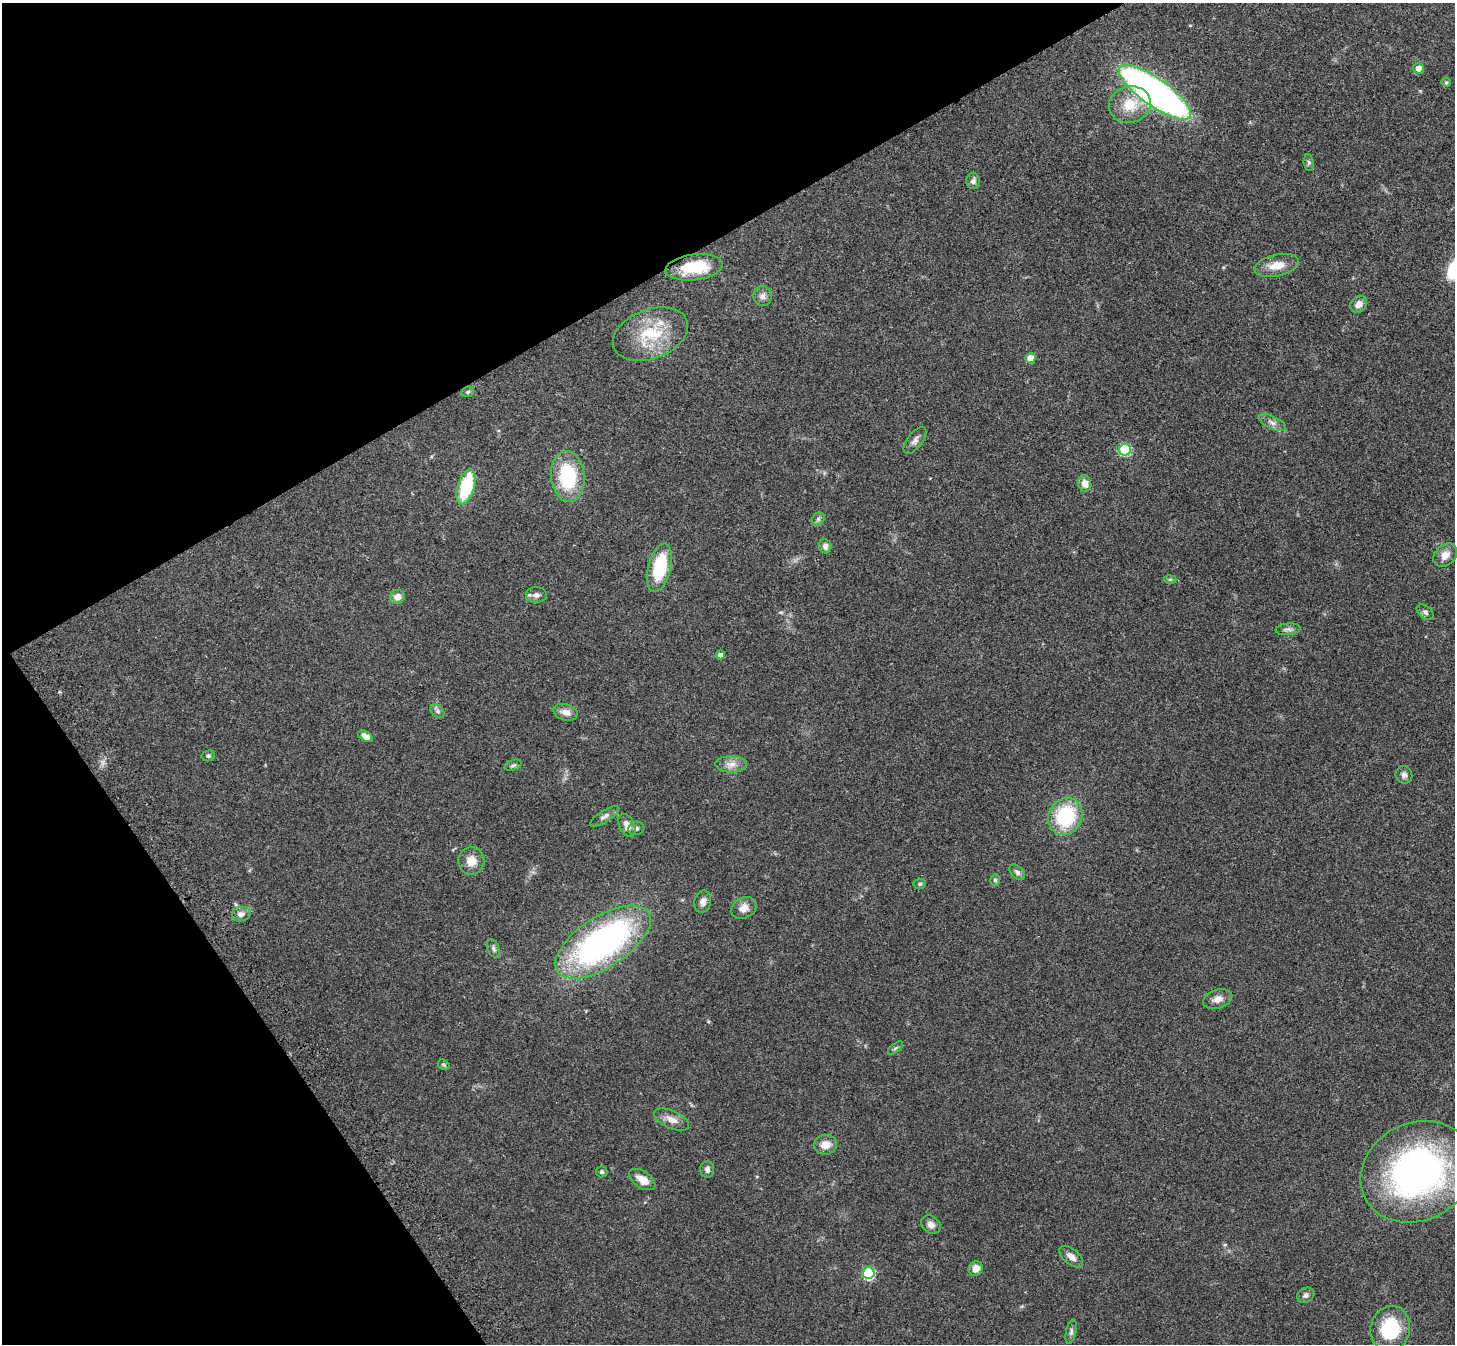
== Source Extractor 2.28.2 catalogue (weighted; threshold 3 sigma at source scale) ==
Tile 5 of 4 x 4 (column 1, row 2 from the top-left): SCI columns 80-1532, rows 2899-4240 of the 5973 x 5932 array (HDU 1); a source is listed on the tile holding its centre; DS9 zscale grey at full resolution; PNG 1457 x 1346 px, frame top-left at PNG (2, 3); each listed source drawn as its Kron ellipse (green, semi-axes under 4 px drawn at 4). Shown black and unused: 28% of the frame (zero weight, under 3 of 4 exposures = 5% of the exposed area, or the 3 px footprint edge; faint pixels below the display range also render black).
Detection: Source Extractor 2.28.2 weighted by HDU 2 'WHT'; one run over the whole footprint, this tile lists its part. Background 0.0835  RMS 0.0064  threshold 0.0287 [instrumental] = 3 sigma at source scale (4.5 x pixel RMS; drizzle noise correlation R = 1.50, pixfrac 1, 0.05/0.05 arcsec/px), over >= 5 px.
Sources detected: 65; all 65 listed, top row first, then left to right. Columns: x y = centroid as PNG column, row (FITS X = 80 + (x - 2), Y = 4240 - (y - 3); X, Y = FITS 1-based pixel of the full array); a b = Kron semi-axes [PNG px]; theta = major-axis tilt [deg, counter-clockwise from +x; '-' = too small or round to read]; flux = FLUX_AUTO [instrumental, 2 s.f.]
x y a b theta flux
1418 68 5 5 - 4.3
1446 82 5 4 - 1.2
1155 92 43 14 -35 340
1130 105 21 18 16 17
1309 162 8 5 -83 1.1
973 181 8 7 - 2.3
1277 265 22 11 12 9.3
694 267 29 13 7 24
763 296 10 9 - 3
1359 304 9 7 45 4.3
650 334 39 24 21 31
1030 358 5 5 - 11
468 392 6 5 - 0.99
1272 423 14 6 -25 3.1
915 440 16 7 52 3
1125 450 6 5 - 45
568 476 25 17 -84 42
1085 484 8 6 -74 4.8
466 487 18 8 73 38
818 519 7 6 - 1.4
825 546 7 6 - 2.5
1445 555 13 10 42 6
660 568 25 11 76 33
1170 579 6 4 2 0.83
536 595 10 7 0 3
397 597 7 7 - 4.5
1425 612 10 6 -39 1.8
1288 629 12 6 6 2.3
720 655 4 4 - 2.9
438 711 8 5 -42 1.6
566 712 12 8 -17 4.5
365 736 8 5 -30 5
208 756 7 5 14 1.1
731 764 16 8 0 4.8
513 765 9 5 20 1.4
1404 775 9 8 - 2.4
605 816 17 5 32 2.5
1065 816 19 16 60 44
627 825 12 7 -64 4.9
636 828 8 6 15 1.7
471 861 14 13 - 7.5
1017 872 9 6 -44 1.9
995 880 5 5 - 1.1
920 884 6 5 - 1.1
703 902 11 8 76 3.1
744 908 13 10 28 5.2
241 914 9 7 13 3
603 942 54 25 33 180
493 949 10 5 -67 1.8
1218 999 15 9 17 4.7
895 1048 9 3 40 0.96
444 1065 6 5 - 0.96
671 1120 19 8 -24 5.3
825 1145 11 10 - 5.9
707 1169 8 7 - 2.1
602 1172 6 5 - 1.2
1417 1172 58 48 27 230
642 1179 15 8 -33 6.6
931 1225 10 8 -36 3.2
1071 1257 14 7 -39 4.3
976 1269 7 6 - 5
868 1273 6 6 - 59
1306 1295 9 7 29 2
1390 1329 23 19 77 33
1071 1332 12 5 78 1.8
Overlapping masked pixels (flux is a lower limit): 1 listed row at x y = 694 267